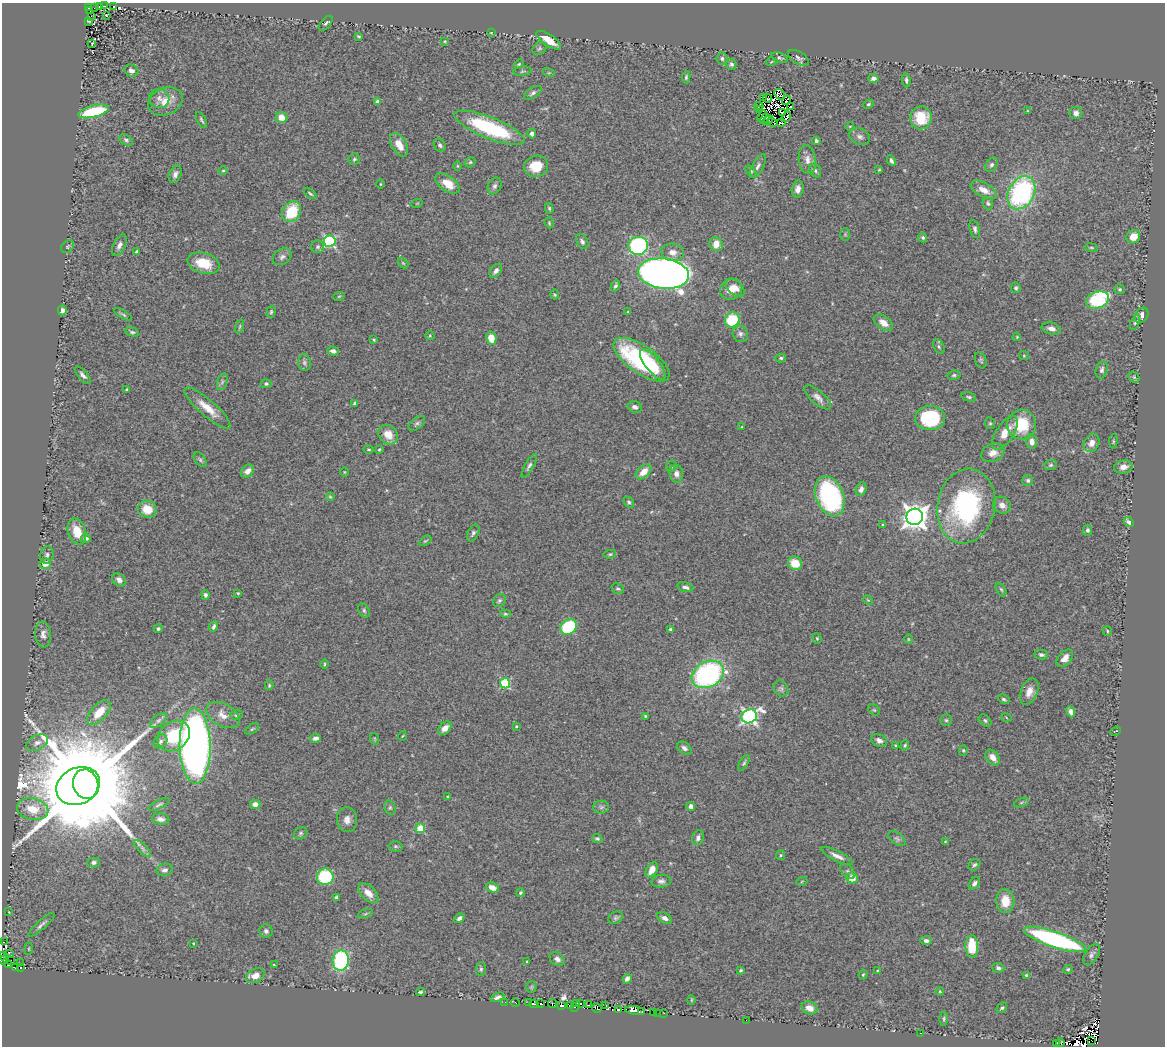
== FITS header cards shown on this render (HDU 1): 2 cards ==
NAXIS1  =                 1163
NAXIS2  =                 1044

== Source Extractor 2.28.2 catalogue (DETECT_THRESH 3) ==
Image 1163 x 1044 px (HDU 1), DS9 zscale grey, 1 PNG px = 1 image px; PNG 1167 x 1048 px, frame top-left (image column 1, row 1044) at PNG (2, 3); each listed source drawn as its Kron ellipse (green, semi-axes under 4 px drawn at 4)
Background 0.626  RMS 0.039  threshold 0.116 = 3 sigma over >= 5 px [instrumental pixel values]
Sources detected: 368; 16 with non-positive FLUX_AUTO (blend fragments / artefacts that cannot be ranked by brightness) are neither listed nor drawn; the other 352 listed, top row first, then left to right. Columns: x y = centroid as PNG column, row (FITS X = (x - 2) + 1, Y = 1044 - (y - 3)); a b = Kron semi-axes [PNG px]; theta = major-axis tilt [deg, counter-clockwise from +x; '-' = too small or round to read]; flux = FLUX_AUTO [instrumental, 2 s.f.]
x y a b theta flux
105 6 4 2 - 6
114 6 3 2 - 3.2
100 7 3 3 - 15
88 8 3 2 - 2.7
94 8 2 2 - 1.5
89 10 4 2 - 1.7
106 15 3 2 - 2.2
91 16 2 2 - 2.5
89 21 3 2 - 2.2
326 23 9 5 48 5.3
491 33 3 2 - 1.7
358 36 4 2 - 2.9
549 40 14 6 -33 37
445 41 3 3 - 2.6
92 44 3 2 - 2.2
539 48 7 6 - 5.1
722 58 6 5 - 6.3
780 58 8 5 -21 5
798 58 11 6 -30 8.2
771 62 5 3 - 2.2
519 64 5 4 - 3.1
731 64 5 5 - 5.5
131 71 7 6 - 9.5
523 71 9 4 7 4.9
549 73 6 4 -17 2.9
686 77 6 4 82 4.4
873 78 5 4 - 11
906 80 7 4 -83 5.2
533 93 10 5 35 7.5
780 94 6 4 -44 4.3
763 97 3 2 - 0.67
159 98 10 9 - 15
768 98 4 3 - 3.8
786 100 5 2 - 1.5
165 101 18 13 23 41
378 102 4 4 - 15
868 104 5 3 - 3.6
759 106 4 2 - 12
790 107 4 2 - 1.5
760 110 2 2 - 3.6
93 111 16 6 14 170
1028 111 3 2 - 1.8
782 113 3 2 - 2.6
1076 113 6 6 - 11
762 116 6 3 66 5.4
281 117 6 5 - 32
786 117 6 2 57 2.2
921 118 11 11 - 79
765 119 5 2 - 3.6
201 120 9 3 -62 4.7
769 120 5 2 - 7.2
772 122 5 3 - 2.7
781 123 4 3 - 4.3
850 126 4 3 - 1.7
490 128 37 10 -22 250
532 134 4 4 - 8.2
860 137 11 8 -22 11
126 140 7 5 -32 5.7
816 141 4 3 - 6
399 145 13 7 -59 33
440 145 7 5 -56 6.1
354 159 6 5 - 4.8
807 160 14 8 -83 19
891 161 5 3 - 6.3
470 162 6 4 45 3.7
991 165 8 5 57 6.8
457 166 4 3 - 2.2
536 166 12 10 17 54
758 166 13 5 62 10
815 170 7 5 -59 5.5
879 170 4 3 - 2.6
223 171 4 3 - 2.8
751 171 6 4 -46 3.4
175 174 9 6 67 11
447 183 14 7 -37 43
380 184 5 3 - 2.4
495 186 8 6 64 8.2
798 189 8 6 78 16
984 190 14 7 -29 24
310 193 7 3 -38 4
1021 193 17 12 61 420
417 203 6 3 19 2.2
988 203 6 5 - 5.1
549 208 5 4 - 3.4
292 212 11 9 56 100
549 223 5 4 - 3.3
975 229 9 5 -75 7.1
845 234 6 5 - 3.6
1133 237 7 6 - 30
923 238 5 4 - 4.4
330 241 6 5 - 360
582 241 8 5 -60 7.8
716 244 7 6 - 30
119 245 11 6 64 11
638 246 10 9 - 450
68 247 7 5 47 3.9
318 247 6 6 - 6.8
1091 248 7 3 -8 3.7
137 252 3 3 - 4.7
673 252 11 8 -10 19
282 257 10 7 34 10
204 263 16 10 -17 61
403 263 6 4 -45 2.9
496 271 8 5 53 10
663 274 26 15 -7 2600
615 286 6 4 64 5.2
735 288 11 7 -42 23
1016 288 5 5 - 5.3
731 289 11 10 - 29
1120 289 5 5 - 4
555 295 5 4 - 3.1
339 296 6 3 19 2.8
1098 300 12 8 23 260
62 310 5 4 - 12
271 312 6 4 74 4.2
628 312 3 2 - 2.2
123 315 10 3 -33 4.7
1141 315 8 6 56 11
732 320 8 7 - 120
1135 322 8 4 65 5
883 323 11 6 -35 24
240 326 7 3 71 3
1051 328 10 5 -13 14
132 332 7 4 -15 4.7
740 334 8 7 - 9.9
430 336 5 3 - 2.3
1017 337 4 3 - 2.2
491 338 6 5 - 32
374 340 3 2 - 2.6
939 347 7 5 -64 5.2
333 351 6 4 -16 10
1024 356 5 4 - 2.8
781 358 5 4 - 4
641 360 32 13 -35 330
981 360 8 5 -70 5.2
304 363 8 6 -85 7.5
653 364 18 7 -52 63
1102 370 9 6 74 7.9
83 375 11 4 -49 9.2
954 375 6 4 10 4.6
1134 377 6 5 - 3.5
222 382 9 5 72 6
266 384 5 4 - 4.5
127 390 3 3 - 4.7
818 397 16 6 -41 15
969 397 7 4 -13 4.6
355 403 4 3 - 5.9
635 407 7 5 -19 9.6
207 408 30 8 -41 44
930 418 15 12 -1 190
417 423 9 5 39 7
990 423 6 5 - 3.7
1021 425 15 14 - 93
742 427 3 2 - 1.9
1005 433 19 8 56 34
388 435 11 9 -44 33
1032 441 7 5 -82 16
1113 441 7 3 83 3.3
1092 443 9 7 61 15
369 449 5 3 - 2.8
379 449 3 2 - 2.4
993 453 12 9 22 22
200 460 8 5 -52 5.2
1051 465 6 5 - 4.6
529 466 13 4 61 7.6
671 466 6 5 - 4.6
1123 467 9 6 11 18
247 471 7 5 45 20
344 472 5 3 - 2.1
644 472 9 6 43 25
676 474 9 6 -84 15
1028 480 5 5 - 5.3
861 489 7 5 66 10
830 496 21 14 -67 360
330 497 4 3 - 3
629 502 6 4 -50 4.5
1002 505 9 8 - 16
966 506 37 29 78 390
147 509 9 8 - 47
915 517 8 8 - 2600
1129 522 5 4 - 11
883 525 3 3 - 2.6
1087 530 5 5 - 6.6
77 531 13 9 -71 50
473 533 9 5 63 7
86 538 5 4 - 6.9
425 541 7 3 34 3
610 554 6 4 10 3.7
47 555 9 6 79 8.5
795 563 7 6 - 49
45 564 6 5 - 22
119 580 7 5 -41 11
685 587 8 4 -16 8.5
618 589 6 5 - 4.6
1001 589 7 4 -61 4.5
238 593 3 3 - 3
205 595 5 4 - 6.5
499 600 7 5 44 5.3
868 600 5 4 - 2.5
364 610 8 5 -64 5
505 614 5 4 - 3.4
214 626 5 3 - 6.6
568 627 9 7 38 190
158 629 4 4 - 4.8
671 629 4 3 - 4.1
1107 631 5 4 - 3.2
43 634 13 7 -85 14
817 638 5 4 - 3
908 639 4 3 - 2.2
1041 655 7 4 -11 6.9
1065 658 10 6 48 21
324 664 5 3 - 2.7
708 674 17 12 27 550
505 683 5 5 - 190
269 685 5 4 - 3.1
781 688 8 7 - 7.4
1029 692 14 8 68 22
1004 699 6 4 -28 4.9
874 710 6 5 - 3.4
99 712 15 8 46 47
1071 712 6 4 -66 11
223 715 18 11 -29 28
236 715 6 4 16 4.1
645 716 3 3 - 3.2
749 716 8 6 25 730
1006 717 5 3 - 2.2
158 720 10 5 41 8.4
946 720 6 5 - 4.3
985 721 7 5 -39 4.8
516 726 3 2 - 2.7
445 728 8 5 46 18
252 729 8 4 36 4
1116 731 5 2 - 2.2
174 736 17 14 38 110
402 736 4 3 - 1.9
316 738 5 4 - 10
375 739 6 3 -71 3
879 740 8 6 -23 10
161 741 8 6 48 7.5
37 743 12 7 27 14
896 745 3 3 - 2.8
905 745 5 4 - 3.7
195 746 38 15 -89 2000
684 748 8 5 -36 9.5
963 750 5 4 - 3.2
993 758 9 6 -51 22
744 763 9 4 58 4.7
86 784 15 12 -73 99000
78 786 22 18 25 17000
447 797 3 3 - 2.8
1021 803 8 3 19 4.1
159 804 12 4 28 6.1
255 804 5 4 - 12
691 806 4 4 - 12
601 807 8 6 2 7.2
390 808 7 5 -76 5.2
33 809 16 10 -13 57
161 819 9 5 -7 12
347 820 12 10 -86 19
420 828 5 4 - 100
301 833 7 5 34 4.8
597 838 5 4 - 4.8
698 838 7 6 - 9.7
897 839 10 5 -37 6.5
945 842 3 3 - 2.3
395 846 7 5 -2 4.4
143 848 11 4 -46 9.3
781 855 5 4 - 3.2
837 856 18 5 -26 18
93 862 6 5 - 6.7
974 865 6 5 - 5.8
165 870 8 6 15 9.7
652 870 8 5 60 28
848 871 9 5 -46 6.6
325 877 8 8 - 200
852 878 6 5 - 34
661 881 10 6 5 9.1
802 881 5 3 - 2.6
974 883 7 5 51 8.5
492 888 7 4 -23 22
368 893 12 7 -44 27
520 893 4 4 - 3.2
336 897 4 3 - 4.4
1005 901 12 9 -88 42
9 912 3 2 - 1.6
365 914 8 3 19 3.5
459 918 6 4 35 8.1
616 918 7 6 - 5.6
665 918 8 5 -26 10
41 925 17 4 42 10
266 931 7 7 - 7.9
1055 939 32 8 -19 540
926 941 6 4 -3 7.8
3 942 3 2 - 3.7
193 943 3 2 - 2
972 946 11 6 -87 79
29 949 6 3 82 2.4
9 953 2 2 - 5.2
1092 955 12 6 57 9.2
3 956 4 2 - 15
557 959 8 6 -38 11
4 960 5 3 - 15
341 960 10 8 85 300
10 961 2 2 - 36
527 961 3 2 - 2.3
20 963 3 2 - 2.2
8 965 2 2 - 27
274 965 3 2 - 2.3
16 967 4 3 - 85
20 968 3 2 - 27
998 968 6 5 - 6.5
481 969 7 5 90 5.7
1068 969 5 4 - 3.7
741 970 4 3 - 3.3
878 971 4 3 - 3.1
863 974 5 3 - 2.8
1026 975 4 4 - 2.7
255 976 10 6 25 25
627 979 5 4 - 12
531 987 5 5 - 3.2
940 991 4 3 - 2.7
421 992 4 3 - 4.5
497 997 7 3 23 2.8
691 1000 5 3 - 2.3
505 1002 2 2 - 2
515 1002 4 2 - 13
528 1003 3 2 - 7.2
581 1003 3 2 - 39
534 1004 4 3 - 32
541 1004 3 3 - 160
552 1004 5 3 - 120
577 1004 3 2 - 35
570 1005 3 3 - 79
588 1005 4 2 - 21
606 1005 3 2 - 22
561 1006 4 2 - 64
575 1007 2 2 - 38
597 1008 5 3 - 160
810 1008 8 6 -25 24
1002 1008 6 4 43 4.6
618 1009 4 3 - 200
635 1011 10 4 -8 30
642 1012 3 2 - 20
653 1013 3 2 - 3.9
658 1013 2 2 - 5.3
664 1013 3 2 - 3.3
944 1019 7 3 89 3.7
746 1020 2 2 - 59
921 1033 2 2 - 24
1091 1040 2 2 - 14000
1060 1043 4 2 - 18
1057 1044 3 2 - 0.19
At the frame edge (FLAGS 8, measured only in part): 3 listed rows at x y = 3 942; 3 956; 4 960
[16 non-positive-flux detections neither listed nor drawn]